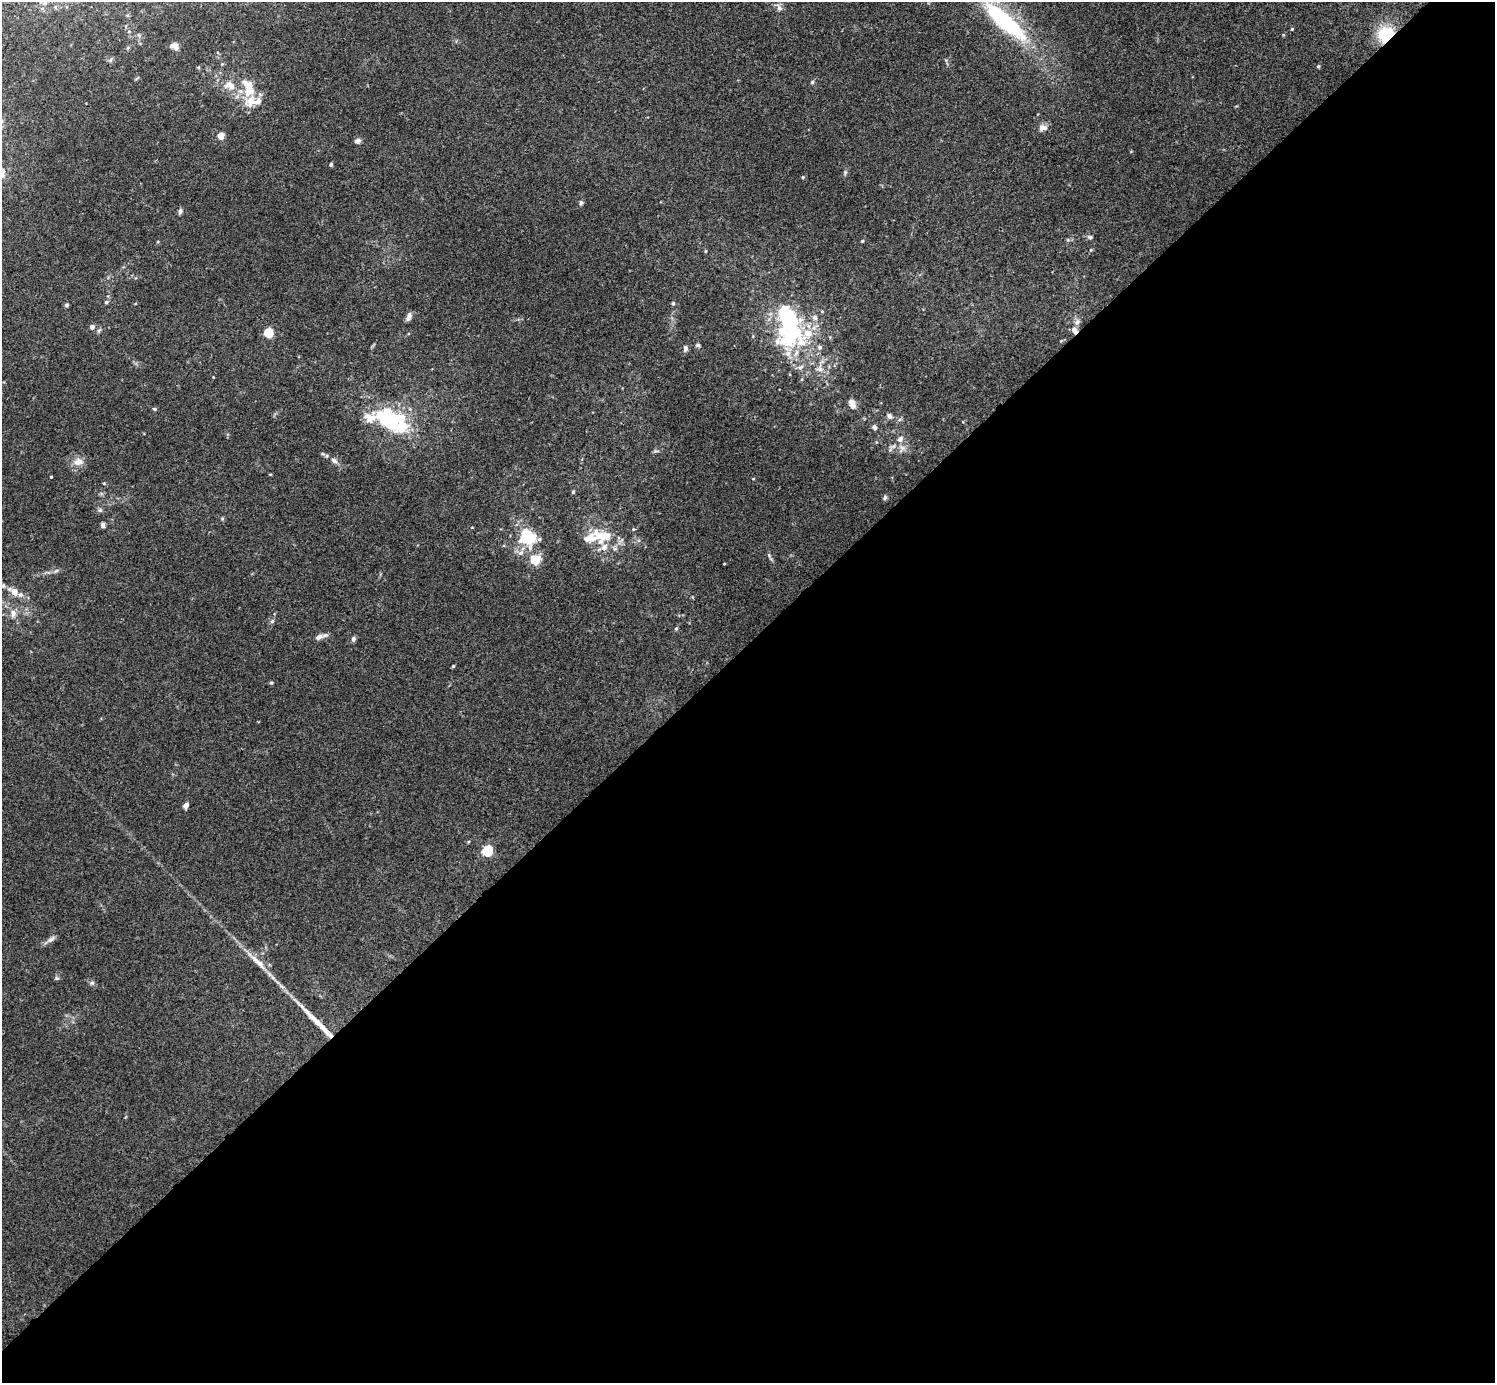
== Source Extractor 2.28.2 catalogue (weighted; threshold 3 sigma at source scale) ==
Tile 15 of 4 x 4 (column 3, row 4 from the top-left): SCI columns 2991-4483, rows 159-1539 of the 5984 x 5984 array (HDU 1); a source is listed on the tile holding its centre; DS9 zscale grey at full resolution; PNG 1497 x 1385 px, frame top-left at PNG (2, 2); no overlay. Shown black and unused: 53% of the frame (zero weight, under 3 of 4 exposures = <1% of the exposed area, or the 3 px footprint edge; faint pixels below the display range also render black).
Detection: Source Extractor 2.28.2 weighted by HDU 2 'WHT'; one run over the whole footprint, this tile lists its part. Background 0.0342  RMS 0.0047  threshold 0.0212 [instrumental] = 3 sigma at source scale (4.5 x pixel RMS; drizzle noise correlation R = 1.50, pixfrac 1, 0.05/0.05 arcsec/px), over >= 5 px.
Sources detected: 98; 3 inside a brighter object's white glare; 1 cosmic-ray / hot-pixel residue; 1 long thin detection or spike segment (spike, bleed or trail) — not listed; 16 inside a brighter listed object's ellipse — not listed separately; the other 77 listed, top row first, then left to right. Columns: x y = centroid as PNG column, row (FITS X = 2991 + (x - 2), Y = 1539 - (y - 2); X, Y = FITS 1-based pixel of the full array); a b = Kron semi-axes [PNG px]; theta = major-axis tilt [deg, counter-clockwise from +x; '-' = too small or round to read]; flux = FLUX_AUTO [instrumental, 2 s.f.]
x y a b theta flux
45 2 18 6 69 3.3
779 8 11 6 -65 1.8
1005 21 59 17 -42 56
1292 29 4 3 - 0.45
1386 35 14 12 52 21
174 46 9 6 -15 2.8
222 64 4 4 - 0.45
1318 66 5 4 - 0.51
198 67 5 3 - 0.45
812 82 5 5 - 0.7
245 83 10 7 -64 2.5
229 84 16 7 34 3.3
250 102 19 15 83 8.1
1043 128 12 8 9 2.4
221 136 5 4 - 8
357 141 8 6 19 1.4
331 164 5 4 - 0.68
845 172 7 5 71 0.84
803 177 5 4 - 0.47
581 203 6 5 - 0.87
180 211 8 4 78 1.1
1090 237 6 5 - 1
862 241 4 4 - 0.48
705 251 5 3 - 0.42
106 302 5 4 - 0.73
673 303 6 4 69 0.66
67 305 4 4 - 0.95
822 311 5 4 - 0.53
409 317 11 6 67 1.8
786 317 31 25 -39 33
815 318 7 7 - 1.7
1077 322 9 7 52 1.8
92 327 5 5 - 2
1074 329 8 8 - 2
99 330 6 4 19 0.72
269 333 5 5 - 23
801 342 70 23 -6 33
698 345 6 5 - 0.74
685 348 8 6 90 1.3
800 367 9 5 44 1.4
820 369 10 6 0 1.9
802 379 5 3 - 0.48
852 403 12 8 -66 3.1
154 409 5 4 - 0.62
889 416 7 6 - 1.6
389 421 39 20 -36 43
874 427 8 5 -69 1.1
900 439 8 7 - 2.1
893 446 7 5 43 1.3
334 461 9 7 -28 1.8
78 462 12 9 11 4
51 477 3 2 - 0.39
753 479 4 3 - 0.36
104 483 4 3 - 0.4
573 492 5 4 - 0.67
885 498 6 5 - 0.89
100 510 6 6 - 0.96
102 525 6 5 - 1.3
528 537 25 23 -38 18
589 538 30 14 -6 9.2
769 555 6 4 -58 0.76
724 564 4 2 - 0.32
56 571 7 4 36 0.79
14 591 15 8 -37 5
13 613 12 6 85 2.4
272 621 6 5 - 0.83
676 628 5 4 - 0.64
319 637 11 6 22 2.3
353 639 7 5 67 1.1
453 666 4 3 - 0.57
271 682 5 4 - 0.59
186 805 5 4 - 2.4
487 851 6 5 - 40
51 939 12 6 36 1.9
260 963 18 8 -50 4.6
57 978 6 5 - 0.79
92 983 6 5 - 0.97
Overlapping masked pixels (flux is a lower limit): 1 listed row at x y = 1386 35
Isophote crosses this tile's border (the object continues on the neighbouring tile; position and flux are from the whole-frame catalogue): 1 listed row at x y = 45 2